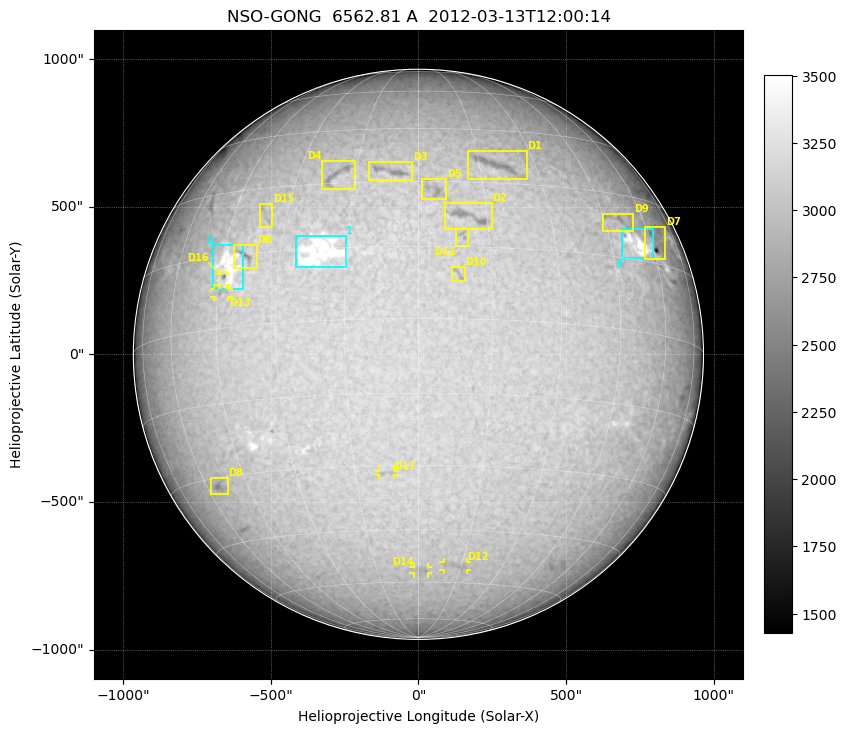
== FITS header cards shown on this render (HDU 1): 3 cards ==
TELESCOP= 'NSO-GONG'           / NSO/GONG Network
WAVELNTH=             6562.808 / [A] exact wavelength of obs
DATE-OBS= '2012-03-13T12:00:14' / Observation start date and time (UTC)

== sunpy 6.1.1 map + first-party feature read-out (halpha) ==
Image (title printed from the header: NSO-GONG  6562.81 A  2012-03-13T12:00:14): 2048 x 2048 px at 1.07 arcsec/px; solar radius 965 arcsec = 900 px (full disc in frame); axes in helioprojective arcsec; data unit not stated in the header (colour bar unlabelled)
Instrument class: HALPHA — H-alpha (6563 A) chromospheric image
Bright regions (plage): reference = the median radial profile (limb darkening/brightening removed); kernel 17 px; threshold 5 sigma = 198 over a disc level ~3034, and >= 1.075x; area >= 63 px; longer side >= 22 px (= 24 arcsec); searched inside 0.97 R_sun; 7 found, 3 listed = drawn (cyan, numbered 1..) (cap 20 boxes per figure: the strongest are kept; on H-alpha dark features outrank plage below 1.2x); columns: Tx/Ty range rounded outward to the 5 arcsec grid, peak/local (2 s.f.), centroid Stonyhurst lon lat
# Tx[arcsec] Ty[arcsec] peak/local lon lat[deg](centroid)
1 -415..-245 295..400 1.2 -21 +14
2 -700..-590 220..370 1.2 -43 +13
3 685..795 325..425 1.3 +54 +18
Dark features (filaments and sunspots): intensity divided by the median radial (limb-darkening) profile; local-median window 148 px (8% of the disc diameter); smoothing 5 px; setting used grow <= 0.95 with closing radius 7 px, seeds <= 0.88 or >= 162 px of the 54-px (= 58 arcsec) line detector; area >= 63 px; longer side >= 22 px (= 24 arcsec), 11 px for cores <= 0.7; searched inside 0.97 R_sun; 17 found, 17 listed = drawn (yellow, D1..; 5 of them under ~29 arcsec drawn as corner ticks so the feature stays visible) (cap 20 boxes per figure: the strongest are kept; on H-alpha dark features outrank plage below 1.2x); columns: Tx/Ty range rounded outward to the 5 arcsec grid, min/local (2 s.f., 1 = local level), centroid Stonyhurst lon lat
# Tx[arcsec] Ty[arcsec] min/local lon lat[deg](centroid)
D1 165..370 590..690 0.85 +19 +35
D2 90..250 420..510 0.83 +11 +22
D3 -170..-20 590..655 0.84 -7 +33
D4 -330..-210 555..655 0.86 -20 +32
D5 10..95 520..595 0.86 +4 +28
D6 -625..-545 290..370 0.8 -38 +15
D7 765..835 320..435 0.6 +62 +19
D8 -705..-645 -475..-415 0.85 -55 -32
D9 625..730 415..475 0.89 +50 +23
D10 110..160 245..295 0.89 +8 +9
D11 125..170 365..425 0.88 +9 +17
D12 85..165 -730..-700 0.91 +13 -55
D13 -695..-640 190..225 0.89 -44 +7
D14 -20..35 -745..-720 0.9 +1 -56
D15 -540..-495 430..510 0.92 -36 +24
D16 -675..-650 230..275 0.78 -44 +10
D17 -135..-85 -410..-395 0.91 -8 -32
Off-limb: outside the limb everything is below the colour-scale floor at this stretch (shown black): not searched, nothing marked